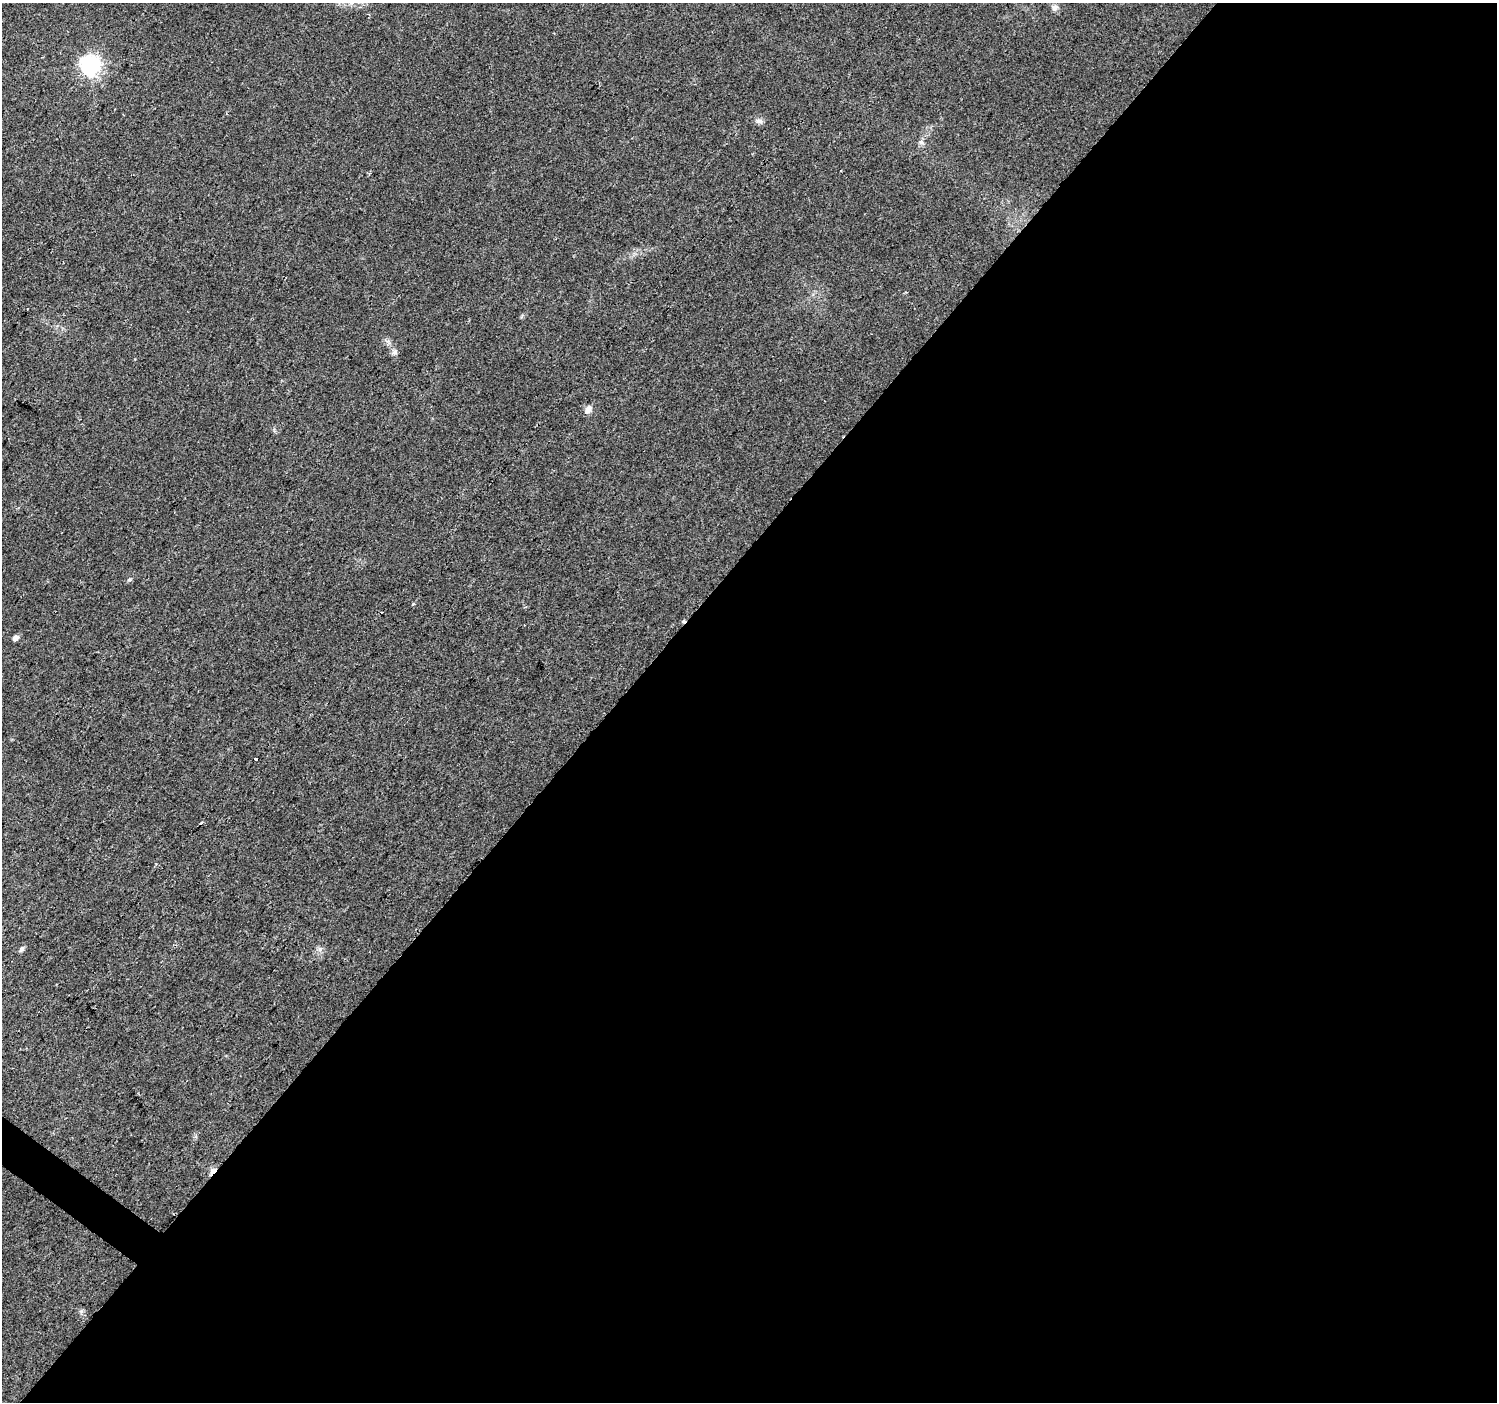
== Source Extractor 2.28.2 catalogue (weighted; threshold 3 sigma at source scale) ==
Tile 12 of 4 x 4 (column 4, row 3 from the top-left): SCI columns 4494-5988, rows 1643-3042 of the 5988 x 6020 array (HDU 1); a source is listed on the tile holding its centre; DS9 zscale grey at full resolution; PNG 1499 x 1404 px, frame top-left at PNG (2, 3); no overlay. Shown black and unused: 59% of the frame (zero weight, under 2 of 3 exposures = <1% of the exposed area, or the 3 px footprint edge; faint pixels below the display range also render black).
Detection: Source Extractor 2.28.2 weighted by HDU 2 'WHT'; one run over the whole footprint, this tile lists its part. Background 0.0475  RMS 0.0062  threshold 0.0279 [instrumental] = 3 sigma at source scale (4.5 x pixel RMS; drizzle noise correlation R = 1.50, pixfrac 1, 0.0396/0.0396 arcsec/px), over >= 5 px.
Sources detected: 15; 1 cosmic-ray / hot-pixel residue — not listed; the other 14 listed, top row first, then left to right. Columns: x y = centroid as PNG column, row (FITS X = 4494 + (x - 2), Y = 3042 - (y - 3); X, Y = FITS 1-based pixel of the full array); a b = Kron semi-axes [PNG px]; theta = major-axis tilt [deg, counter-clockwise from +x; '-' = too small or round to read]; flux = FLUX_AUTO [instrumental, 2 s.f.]
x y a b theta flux
1054 8 10 8 -73 2.5
90 65 8 8 - 250
759 121 10 7 -8 2.2
921 142 6 5 - 1.4
394 352 8 7 - 2
588 409 11 7 58 3.2
129 580 6 4 2 0.89
413 604 3 3 - 2.9
15 638 6 5 - 3.1
256 759 3 3 - 3.9
201 823 4 3 - 5.6
22 949 8 5 52 1.5
320 949 7 4 71 1.3
213 1171 11 6 47 2.8
Overlapping masked pixels (flux is a lower limit): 1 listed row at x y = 213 1171